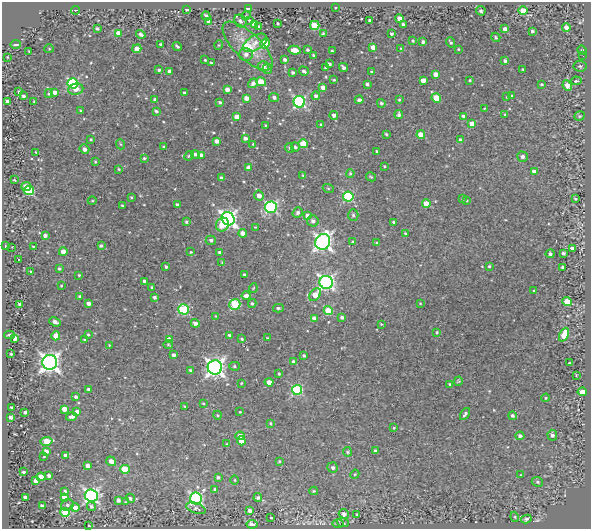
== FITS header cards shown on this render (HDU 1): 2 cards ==
NAXIS1  =                  589
NAXIS2  =                  527

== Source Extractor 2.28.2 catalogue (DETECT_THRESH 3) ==
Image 589 x 527 px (HDU 1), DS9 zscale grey, 1 PNG px = 1 image px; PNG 593 x 531 px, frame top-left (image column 1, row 527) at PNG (2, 2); each listed source drawn as its Kron ellipse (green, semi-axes under 4 px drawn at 4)
Background 0.288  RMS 0.034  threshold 0.101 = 3 sigma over >= 5 px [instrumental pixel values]
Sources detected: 315; all 315 listed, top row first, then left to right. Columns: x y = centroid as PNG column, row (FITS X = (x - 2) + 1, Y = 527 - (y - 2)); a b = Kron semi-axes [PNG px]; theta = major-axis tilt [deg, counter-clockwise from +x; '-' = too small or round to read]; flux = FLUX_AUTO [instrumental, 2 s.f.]
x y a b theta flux
335 7 2 2 - 1.7
187 9 4 2 - 5.1
248 9 4 3 - 14
76 10 4 3 - 1.8
481 11 5 4 - 4.9
523 11 4 4 - 34
206 16 4 3 - 7.1
246 16 4 3 - 2.2
399 18 4 4 - 17
250 20 4 3 - 2.5
369 20 3 2 - 2.5
208 21 4 4 - 8.6
240 21 7 5 -48 8.1
278 23 3 2 - 2.4
254 24 4 4 - 11
403 24 3 3 - 4.4
315 25 4 4 - 100
259 27 3 3 - 3.8
566 27 4 4 - 15
97 28 3 3 - 3.9
505 29 4 3 - 8.9
532 31 3 3 - 4.1
118 33 4 4 - 20
323 33 3 3 - 2.7
141 34 5 3 - 5.6
392 34 3 3 - 3.6
496 37 5 3 - 2.9
413 41 3 3 - 2.2
423 42 3 3 - 5.7
450 42 5 4 - 3.4
255 43 13 7 31 16
265 43 5 4 - 67
16 44 5 3 - 6.7
160 44 3 2 - 2.2
219 45 4 3 - 1.8
177 46 5 3 - 3.3
248 46 32 13 -44 59
373 47 4 4 - 24
401 48 3 3 - 1.3
49 49 4 4 - 2.5
137 49 5 4 - 18
458 49 3 2 - 2
295 50 6 4 -11 23
307 50 3 3 - 3.7
582 50 5 4 - 2.4
29 51 3 2 - 2
332 51 3 2 - 2.2
246 54 7 6 - 9.5
313 55 3 3 - 2.9
583 56 2 2 - 1.6
8 57 3 2 - 1.6
205 60 3 3 - 2
285 60 3 3 - 5.5
505 61 3 3 - 6.7
211 63 3 2 - 2.2
329 64 3 3 - 4.8
263 66 5 5 - 12
580 66 6 5 - 4.5
343 67 5 3 - 4.5
325 68 3 3 - 3.1
267 69 5 5 - 6.1
522 69 2 2 - 1.4
159 70 3 3 - 3.5
170 71 4 4 - 10
304 71 5 3 - 5.7
293 72 4 3 - 4.9
372 72 3 2 - 2.6
436 74 4 4 - 15
334 80 3 2 - 2.2
423 80 4 4 - 18
470 80 3 2 - 2.4
576 81 5 3 - 2.4
261 82 5 4 - 23
73 83 5 5 - 210
253 83 5 4 - 8
367 84 3 3 - 4.5
542 84 3 2 - 2.9
567 86 5 4 - 20
323 87 4 4 - 12
76 89 8 5 6 16
227 89 4 4 - 14
19 92 3 3 - 2.8
54 92 4 4 - 10
185 93 3 3 - 5.6
49 94 4 4 - 3
23 96 3 3 - 5.4
316 96 4 4 - 5.9
512 96 3 3 - 2
274 97 5 4 - 6.6
506 97 3 2 - 1.6
246 98 4 4 - 15
436 98 5 4 - 48
155 99 3 3 - 4.3
359 100 4 3 - 5.8
399 100 3 3 - 2.1
7 101 4 3 - 8.4
34 102 3 2 - 2.3
220 102 3 3 - 3.2
299 102 6 5 - 290
381 103 4 4 - 4.4
484 109 3 2 - 1.3
81 111 3 3 - 2.8
156 111 3 3 - 4.5
334 115 4 4 - 6.7
399 115 4 3 - 5.3
505 115 4 3 - 2.5
464 116 4 3 - 7.6
580 116 5 4 - 3.4
237 117 4 4 - 21
321 124 3 2 - 2.3
472 124 4 4 - 18
265 125 3 2 - 1.5
386 134 3 3 - 2.8
421 135 4 4 - 45
245 138 4 3 - 6.9
91 139 3 2 - 2.3
460 140 4 4 - 9.4
216 141 4 4 - 10
120 144 5 3 - 1.9
253 144 3 3 - 1.9
303 144 4 4 - 48
164 147 3 2 - 2.4
295 147 4 3 - 4.3
289 148 5 4 - 2.7
84 149 5 4 - 9.8
377 151 3 3 - 3.3
36 152 3 3 - 2
195 154 4 4 - 4.5
201 155 4 4 - 11
189 156 5 4 - 2.7
522 157 5 5 - 6.2
144 158 3 3 - 2.8
95 162 3 3 - 2
384 166 3 2 - 2
249 167 4 4 - 11
119 169 3 3 - 2
534 172 4 4 - 11
350 173 4 3 - 3.1
303 175 4 4 - 2
221 177 3 3 - 2.9
371 177 5 3 - 2.4
14 180 3 2 - 1.8
26 186 5 4 - 25
328 188 5 3 - 2.5
29 190 5 4 - 110
259 195 5 5 - 15
131 197 3 2 - 2.2
348 197 5 5 - 170
462 199 3 3 - 1.8
575 199 3 2 - 2.7
92 201 4 3 - 2
467 201 4 4 - 2.3
426 203 4 4 - 27
122 205 3 2 - 2.3
177 205 3 3 - 5.5
271 207 6 5 - 300
298 213 5 4 - 5.3
307 215 4 4 - 9.5
353 215 6 5 - 4.8
228 219 7 6 - 710
313 221 6 5 - 8.7
187 222 3 3 - 3.8
394 222 3 3 - 4.2
222 224 7 6 - 36
255 227 2 2 - 1.5
243 233 4 4 - 19
405 233 3 3 - 2.1
45 235 4 4 - 7
211 240 5 4 - 5.5
323 242 8 7 - 750
353 242 4 3 - 3.5
377 243 4 3 - 2.4
5 246 3 2 - 1.3
33 246 3 2 - 1.4
101 246 4 3 - 3.7
12 247 2 2 - 1.2
572 248 4 3 - 6.9
63 252 4 4 - 14
191 252 2 2 - 1.9
219 252 3 3 - 4.1
563 253 3 3 - 4.5
550 254 4 4 - 5.3
18 259 2 2 - 1.6
222 262 3 2 - 2.2
489 266 3 3 - 2.7
166 267 3 3 - 3
563 267 4 3 - 6.7
59 269 4 4 - 3.5
31 271 4 3 - 2.2
244 274 3 3 - 3.2
79 275 3 3 - 2.5
144 281 3 3 - 6.6
326 282 7 6 - 540
61 286 3 3 - 1.8
152 287 4 3 - 2.3
253 288 5 3 - 1.8
534 291 3 3 - 3.2
315 295 7 5 51 28
80 296 4 3 - 3.7
246 296 4 4 - 9.4
155 297 3 3 - 5.9
567 302 4 4 - 45
89 303 4 3 - 7.8
252 303 4 4 - 3.6
420 303 4 2 - 1.7
20 304 4 4 - 4.8
235 304 5 5 - 99
278 308 5 4 - 4.5
184 309 5 5 - 160
328 311 4 4 - 73
216 316 4 3 - 1.9
342 317 4 4 - 5.4
314 318 4 4 - 12
55 322 6 3 -24 9.2
195 323 4 4 - 9.1
381 324 3 2 - 1.7
437 332 3 3 - 2.4
9 335 5 3 - 4.1
88 335 3 3 - 2.6
229 335 3 3 - 3.4
564 335 7 4 65 61
56 336 4 4 - 27
15 338 4 4 - 13
267 338 3 2 - 1.8
169 339 4 4 - 18
242 339 3 3 - 2.6
85 340 3 3 - 3.7
168 344 5 4 - 2.7
109 345 2 2 - 1.5
11 354 3 3 - 2.3
174 355 4 3 - 7.2
304 356 4 3 - 3.2
50 362 7 7 - 1100
294 362 4 3 - 6.6
570 363 3 2 - 1.6
234 366 5 4 - 3.1
215 367 7 7 - 890
190 370 4 3 - 3.3
279 374 3 3 - 3
576 375 3 2 - 1.8
458 381 5 3 - 2.2
269 382 4 4 - 17
241 383 3 2 - 1.8
450 384 3 2 - 2.5
89 389 3 3 - 6.9
297 390 5 5 - 200
582 392 5 4 - 58
76 397 4 3 - 5
546 398 4 3 - 2.7
203 403 3 2 - 1.9
185 406 2 2 - 1.7
12 408 3 3 - 4
64 409 4 4 - 19
25 412 3 3 - 4.8
77 412 4 3 - 9.7
240 412 3 2 - 1.5
465 414 7 4 56 5
217 415 4 3 - 1.9
512 416 4 4 - 5.4
11 417 3 3 - 7.5
72 417 5 3 - 7.3
270 423 3 2 - 2.4
394 428 4 3 - 2
552 435 5 5 - 6.6
240 436 5 4 - 14
520 436 4 4 - 6.1
47 441 6 4 10 58
241 441 5 4 - 19
226 444 4 2 - 1.4
46 451 4 3 - 7.6
375 451 3 3 - 3.9
347 452 5 4 - 3
65 455 4 3 - 7.6
44 456 3 2 - 2
111 461 5 4 - 13
279 461 3 2 - 2.2
88 466 4 3 - 12
333 467 5 5 - 5.9
125 469 5 4 - 52
23 472 3 3 - 3.2
355 474 5 3 - 2.2
49 475 3 3 - 5.9
521 475 3 2 - 1.6
41 477 4 4 - 31
218 477 3 3 - 4.4
235 480 5 3 - 2
36 481 4 4 - 18
537 482 6 4 -22 3.4
215 490 4 4 - 6
65 491 4 3 - 4.1
314 491 4 3 - 2.9
91 495 6 6 - 520
25 497 4 3 - 8.4
64 497 4 4 - 13
130 498 5 4 - 3.3
258 498 4 4 - 4.7
196 499 6 5 - 320
118 500 4 3 - 6.4
126 502 2 2 - 1.8
67 505 6 5 - 6.1
42 506 4 3 - 8.1
91 506 5 4 - 4.9
75 508 4 4 - 16
196 508 10 5 -19 5.7
250 511 4 3 - 9.6
65 512 4 4 - 100
344 514 5 4 - 7.9
357 514 2 2 - 1.5
515 517 5 3 - 1.9
271 518 3 2 - 1.6
526 519 5 4 - 5
343 523 6 4 -19 2.8
252 524 5 4 - 15
338 524 6 4 0 3.5
89 526 2 2 - 2.1